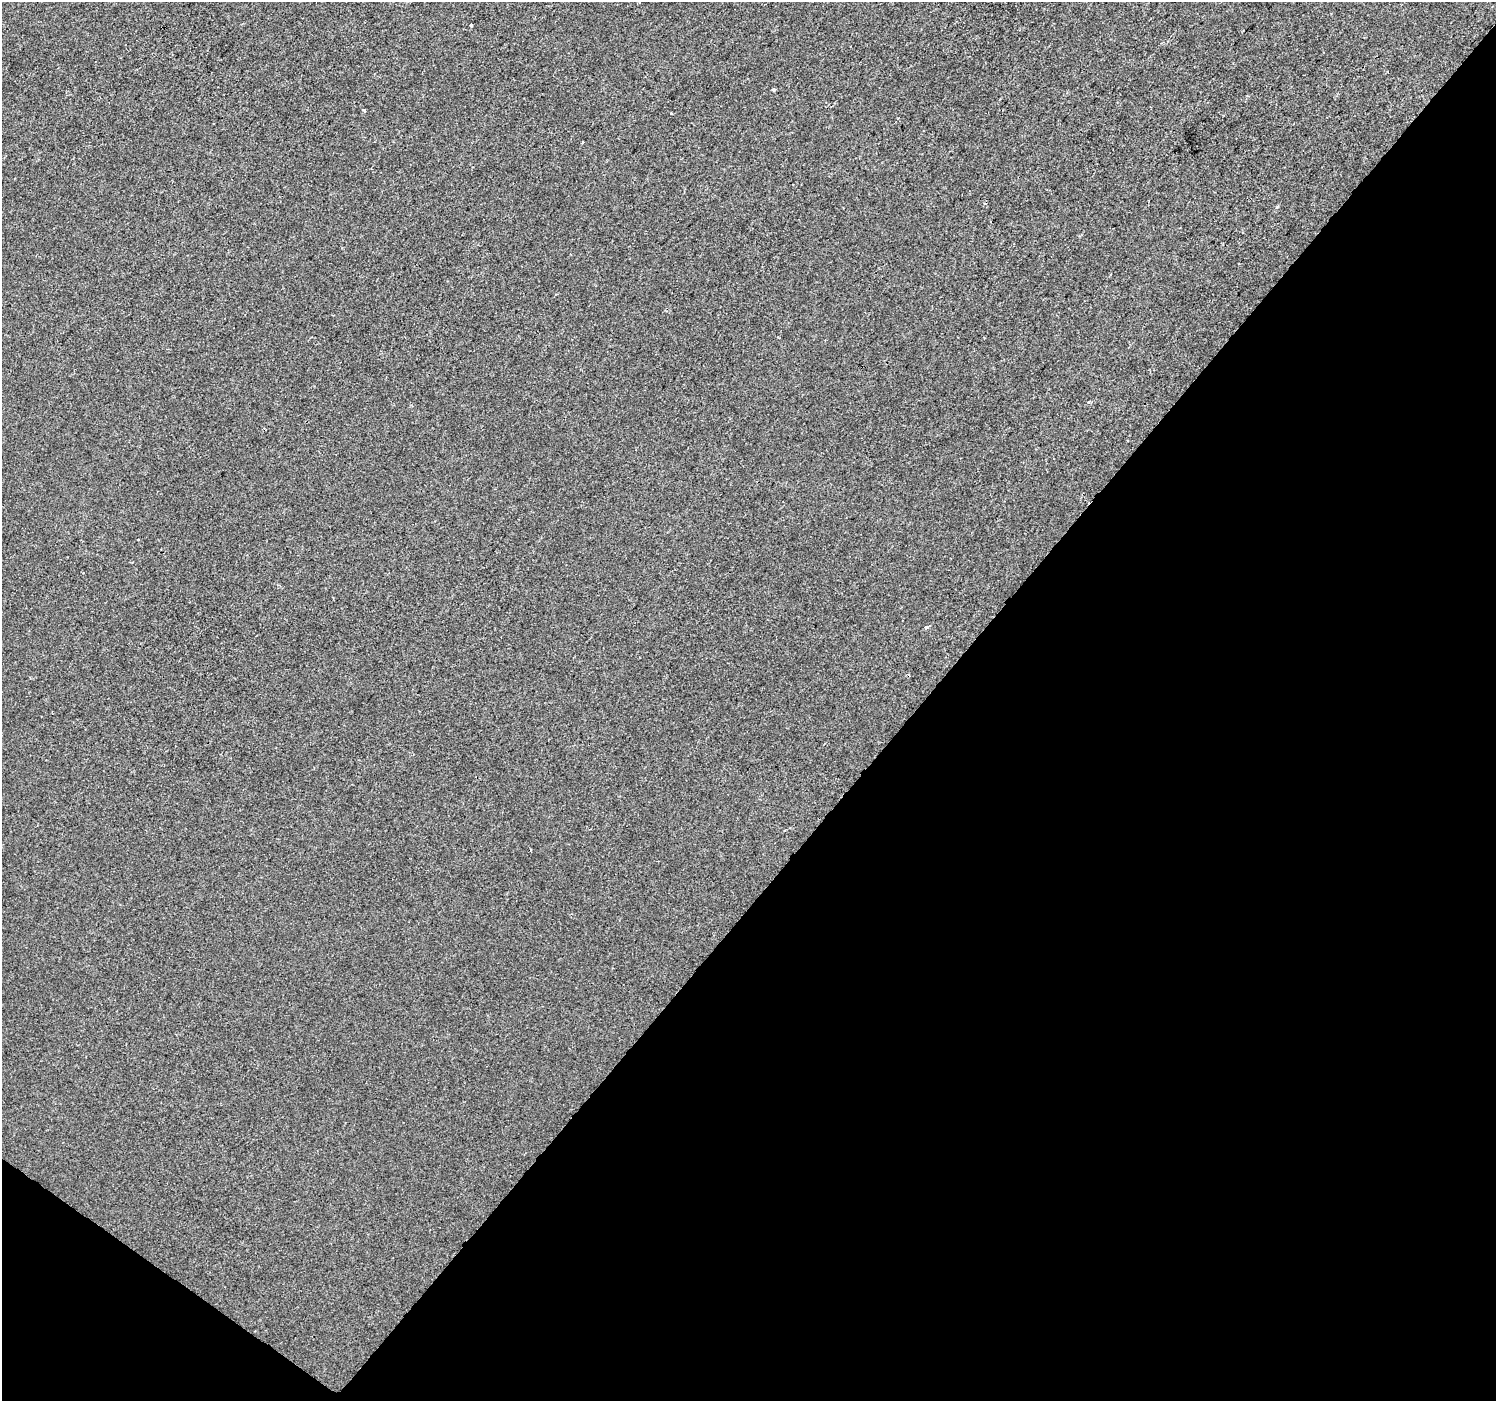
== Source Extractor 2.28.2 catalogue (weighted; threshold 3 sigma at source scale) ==
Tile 15 of 4 x 4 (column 3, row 4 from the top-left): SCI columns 2995-4488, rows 244-1642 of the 5982 x 6017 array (HDU 1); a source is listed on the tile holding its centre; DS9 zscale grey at full resolution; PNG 1498 x 1403 px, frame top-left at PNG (2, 2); no overlay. Shown black and unused: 40% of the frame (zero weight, under 2 of 3 exposures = <1% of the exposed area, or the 3 px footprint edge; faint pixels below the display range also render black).
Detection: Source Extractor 2.28.2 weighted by HDU 2 'WHT'; one run over the whole footprint, this tile lists its part. Background -7.52e-04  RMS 0.0042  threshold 0.0187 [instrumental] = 3 sigma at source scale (4.5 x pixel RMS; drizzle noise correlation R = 1.50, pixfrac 1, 0.0396/0.0396 arcsec/px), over >= 5 px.
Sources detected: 8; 3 cosmic-ray / hot-pixel residue — not listed; the other 5 listed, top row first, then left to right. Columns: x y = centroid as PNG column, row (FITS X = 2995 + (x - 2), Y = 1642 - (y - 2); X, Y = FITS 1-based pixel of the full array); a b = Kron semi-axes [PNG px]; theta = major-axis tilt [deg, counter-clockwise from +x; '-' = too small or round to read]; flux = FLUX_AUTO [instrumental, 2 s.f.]
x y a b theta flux
471 25 3 3 - 1.2
773 90 3 3 - 1.2
671 113 4 2 - 0.33
582 143 3 2 - 0.43
926 627 3 3 - 2.3